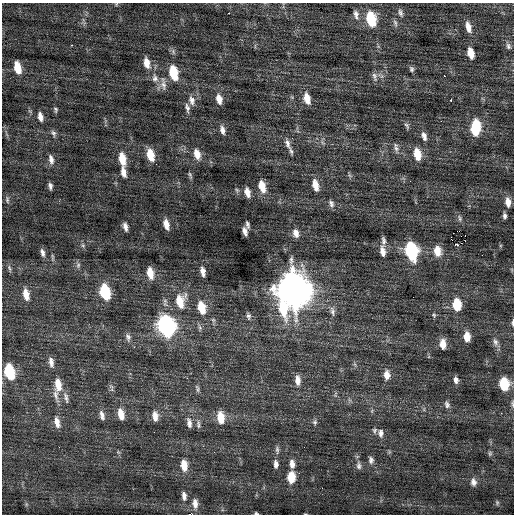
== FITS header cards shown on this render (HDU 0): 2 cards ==
NAXIS1  =                  512 / Axis length
NAXIS2  =                  512 / Axis length

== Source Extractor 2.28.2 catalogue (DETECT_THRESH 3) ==
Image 512 x 512 px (HDU 0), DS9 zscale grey, 1 PNG px = 1 image px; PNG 516 x 516 px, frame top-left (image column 1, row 512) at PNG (2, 3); no overlay
Background 0.096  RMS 0.75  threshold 2.24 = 3 sigma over >= 5 px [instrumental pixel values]
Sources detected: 129; all 129 listed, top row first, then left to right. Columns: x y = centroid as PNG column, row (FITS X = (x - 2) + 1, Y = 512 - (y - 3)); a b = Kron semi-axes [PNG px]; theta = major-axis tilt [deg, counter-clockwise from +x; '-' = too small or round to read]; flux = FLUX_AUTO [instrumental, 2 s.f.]
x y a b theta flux
116 4 4 4 - 51
229 13 2 2 - 430
400 13 11 5 -75 160
356 14 13 7 -79 250
371 19 13 8 -77 2200
395 23 11 5 -73 150
468 27 14 7 -74 400
72 45 3 2 - 260
508 46 9 6 -67 150
471 53 10 5 -76 660
147 63 14 7 -77 450
17 68 10 5 -77 840
411 69 7 5 -75 120
173 73 12 7 -77 1700
444 76 2 2 - 380
374 77 13 6 -76 200
155 78 12 9 -77 350
163 85 16 7 -85 310
307 98 12 7 -76 560
219 99 12 7 -77 420
192 100 12 8 -79 310
451 100 3 3 - 110
187 108 12 5 -79 180
56 110 7 4 -79 87
40 117 10 5 -76 280
441 121 2 2 - 87
407 126 10 5 -58 120
476 128 15 9 83 1900
222 130 11 6 -74 250
53 133 9 6 -69 140
424 136 11 6 -74 250
288 144 15 6 -69 260
396 148 13 6 -79 190
291 151 9 4 -76 110
197 154 13 8 -74 450
417 154 12 7 -79 840
150 155 12 7 -76 910
51 159 12 6 -78 240
122 159 13 7 -78 840
156 164 2 2 - 73
123 172 12 6 -77 350
190 175 9 4 -71 91
349 175 7 4 -70 82
315 185 12 6 -77 580
50 186 6 4 -81 150
262 186 13 7 -76 750
247 192 10 5 -75 350
7 200 11 5 -86 130
508 202 11 6 -81 400
331 203 10 7 -69 170
505 216 6 4 -83 140
460 218 9 5 -80 120
166 224 10 5 -75 410
247 225 7 3 -78 120
125 227 9 4 -77 230
245 231 8 4 -75 240
296 233 10 7 -77 310
465 235 2 2 - 510
451 239 4 2 - 100000
383 240 10 5 -87 150
83 245 6 5 - 98
457 245 5 3 - 140
383 251 14 7 -83 380
411 251 12 8 -79 6100
437 251 12 8 -82 610
42 253 11 5 -75 190
52 257 10 4 -85 87
78 265 8 6 87 130
9 268 9 4 -71 110
203 271 9 5 -82 270
150 273 11 6 -79 630
293 290 15 12 -78 93000
105 292 11 7 -76 2900
26 294 12 6 -78 530
413 297 2 2 - 19
180 301 17 11 85 1100
457 304 10 7 -86 1500
202 308 13 7 -77 1100
283 309 21 10 -75 2000
332 311 13 6 -77 230
434 315 6 6 - 84
248 316 9 5 -82 130
513 323 8 3 87 86
166 326 13 9 -76 13000
128 337 11 7 -77 190
467 337 9 6 -86 590
495 342 12 7 -74 240
443 344 10 6 -85 520
134 347 2 2 - 100
51 362 12 6 -79 270
9 372 11 7 -76 2900
387 375 12 7 88 420
298 380 13 7 -87 370
456 380 8 6 -83 200
504 384 10 7 -82 1800
58 385 15 8 -84 710
197 388 12 4 -78 120
55 395 20 6 -75 310
66 398 16 5 -78 220
447 404 10 7 -69 170
512 404 9 4 -85 91
501 413 3 3 - 49
121 414 13 7 -78 540
102 415 11 6 -75 240
155 416 12 7 -84 370
221 418 12 7 -82 830
57 422 13 6 -76 350
315 422 7 6 - 120
189 423 13 6 -81 240
198 424 12 5 -89 140
374 430 7 6 - 120
381 433 11 7 -85 230
277 450 11 5 -86 150
118 452 5 5 - 74
490 453 7 5 76 89
371 460 9 6 -85 180
276 464 10 6 -89 230
292 464 11 6 -84 330
184 465 12 7 -83 710
359 466 10 6 -82 180
299 473 2 2 - 230
291 477 10 7 88 1000
473 482 10 8 -81 260
322 488 2 2 - 26
184 496 12 7 -82 280
497 502 6 5 - 79
195 504 14 8 -88 380
256 513 5 3 - 81
190 514 3 2 - 300000
At the frame edge (FLAGS 8, measured only in part): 5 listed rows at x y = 116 4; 513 323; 512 404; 256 513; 190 514